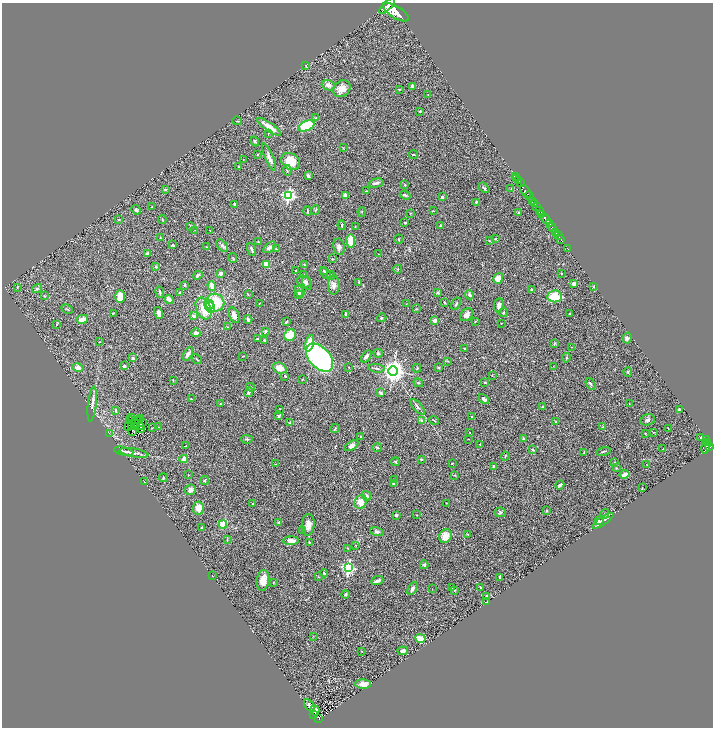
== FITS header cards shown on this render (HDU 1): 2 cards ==
NAXIS1  =                 1422
NAXIS2  =                 1451

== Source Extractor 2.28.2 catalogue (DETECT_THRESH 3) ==
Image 1422 x 1451 px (HDU 1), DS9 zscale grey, zoomed out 1/2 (1 PNG px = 2 x 2 image px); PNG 715 x 730 px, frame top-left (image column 2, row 1450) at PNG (2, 3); each listed source drawn as its Kron ellipse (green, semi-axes under 4 px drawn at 4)
Background 1.04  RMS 0.06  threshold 0.179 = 3 sigma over >= 5 px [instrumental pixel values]
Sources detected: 343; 23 cannot appear on this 1/2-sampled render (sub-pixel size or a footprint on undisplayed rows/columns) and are neither listed nor drawn; the other 320 listed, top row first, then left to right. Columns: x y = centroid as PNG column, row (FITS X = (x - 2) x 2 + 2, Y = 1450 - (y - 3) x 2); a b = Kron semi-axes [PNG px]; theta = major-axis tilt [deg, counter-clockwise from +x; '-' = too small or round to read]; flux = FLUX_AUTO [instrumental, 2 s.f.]
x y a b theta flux
387 6 10 4 46 6200
396 12 15 6 -32 14000
306 65 3 2 - 5.5
328 85 7 5 -21 55
413 86 4 3 - 26
342 89 9 7 41 99
399 89 3 2 - 5.2
428 94 2 2 - 3.4
420 111 4 3 - 10
316 118 3 3 - 9.3
237 121 5 2 - 5.9
306 126 8 5 23 490
269 127 14 3 -35 120
268 134 2 2 - 3.7
255 142 5 3 - 13
343 148 3 2 - 5.1
257 155 3 2 - 6.9
414 155 4 2 - 10
269 157 15 4 -67 64
243 159 2 2 - 3.5
290 161 10 8 -31 200
239 166 2 2 - 4.7
287 170 5 3 - 12
308 176 4 3 - 34
515 176 3 2 - 70
517 178 2 1 - 39
518 181 3 2 - 58
376 183 7 3 14 37
520 183 2 1 - 35
405 185 3 2 - 10
484 188 6 3 -39 15
165 189 2 2 - 29
511 189 3 2 - 8.2
366 191 2 2 - 4.6
526 191 7 2 -53 2200
288 195 4 4 - 2300
345 195 3 3 - 55
405 195 5 3 - 20
530 196 5 2 - 2200
442 197 3 2 - 17
476 202 4 3 - 14
533 202 2 2 - 480
235 204 3 2 - 17
534 204 3 2 - 400
152 206 2 2 - 7.3
537 206 3 2 - 790
136 210 5 3 - 17
315 210 5 4 - 15
540 210 3 1 - 560
307 211 4 2 - 9.7
433 211 3 2 - 7.3
362 212 5 2 - 7
518 212 2 2 - 8.1
410 213 3 2 - 6.6
541 214 4 3 - 2000
119 219 3 2 - 10
162 219 4 2 - 8.5
546 219 6 2 -54 3800
405 223 2 2 - 11
550 224 2 2 - 530
342 225 5 2 - 11
190 226 3 2 - 5.3
355 226 2 2 - 5.7
441 226 4 3 - 12
552 228 5 2 - 1800
195 230 2 1 - 2.6
210 231 3 2 - 5.7
556 232 4 1 - 310
558 236 2 1 - 340
160 238 3 2 - 6.6
495 238 3 2 - 11
399 239 4 2 - 7.7
561 239 3 1 - 130
351 241 7 4 -85 230
489 241 2 2 - 11
258 242 2 2 - 11
173 245 3 3 - 13
222 246 7 4 -51 25
206 247 2 2 - 5.5
270 247 7 4 42 29
339 247 8 5 -79 34
567 248 2 1 - 42
252 249 6 2 -68 29
276 249 2 2 - 5
147 254 4 4 - 29
378 254 2 2 - 3.6
233 258 5 2 - 7.3
332 259 3 2 - 8.4
266 264 4 3 - 110
304 265 3 2 - 11
156 266 3 3 - 16
398 269 4 2 - 9
296 271 2 2 - 7.8
324 271 3 3 - 11
221 273 3 3 - 42
326 273 6 3 -54 22
561 274 3 2 - 6.4
198 275 5 3 - 21
304 275 3 3 - 13
331 275 4 2 - 10
498 278 5 4 - 120
304 282 7 5 -20 36
359 282 3 3 - 8.9
307 283 7 3 -71 24
574 284 4 3 - 40
185 285 3 3 - 21
334 285 9 5 90 58
212 286 5 3 - 110
17 287 3 3 - 6
594 287 4 3 - 8.6
37 289 5 4 - 20
531 289 3 2 - 10
299 291 6 4 -51 46
160 292 6 2 -79 18
180 293 3 3 - 19
438 293 4 3 - 16
248 294 4 2 - 8.8
299 295 4 3 - 14
470 295 5 3 - 26
44 296 3 2 - 6.9
120 296 6 5 - 200
555 296 7 6 - 320
169 299 4 2 - 74
444 302 3 2 - 10
215 303 9 9 - 420
259 303 2 2 - 4.7
209 304 5 4 - 140
406 304 2 2 - 3.9
456 304 6 3 60 14
499 305 7 4 83 50
210 307 5 4 - 190
204 308 11 7 -68 220
67 309 6 2 -28 11
416 309 3 2 - 6.3
503 312 4 2 - 12
114 313 4 2 - 7.3
159 313 6 4 -73 34
570 313 2 2 - 5.3
345 314 4 2 - 18
234 315 8 5 -70 62
466 315 7 5 43 53
194 316 4 3 - 33
382 318 5 3 - 12
82 319 6 4 13 70
248 319 4 3 - 41
435 320 4 4 - 44
286 322 4 1 - 12
475 322 3 2 - 5.4
501 323 2 2 - 4.2
57 324 4 2 - 9.7
227 327 2 2 - 3.9
265 331 4 3 - 14
196 333 4 3 - 49
290 335 6 5 - 210
627 338 5 4 - 19
257 339 3 3 - 15
264 340 3 3 - 13
99 342 2 2 - 3.9
309 343 8 3 75 240
554 344 4 2 - 12
572 347 2 1 - 4.2
464 348 3 2 - 9.7
378 353 4 3 - 20
188 354 7 3 59 40
243 356 3 2 - 4.5
366 356 7 4 59 34
320 357 17 10 -47 3200
133 358 3 3 - 28
566 358 5 3 - 12
197 359 5 2 - 10
448 361 2 2 - 4.8
124 366 3 2 - 35
553 366 2 1 - 3.2
78 367 6 4 -14 51
349 367 2 2 - 4.4
438 367 3 2 - 9.6
280 368 7 5 -20 110
377 368 8 2 -8 16
417 368 4 3 - 9.8
393 371 4 4 - 9500
628 372 5 3 - 11
285 376 3 2 - 14
492 376 3 2 - 3.8
302 379 3 2 - 6.6
173 380 4 2 - 6.7
485 382 2 2 - 15
418 383 5 3 - 13
590 384 6 3 -54 17
251 387 4 3 - 15
249 392 5 3 - 21
381 393 4 3 - 27
191 399 4 2 - 7.5
484 399 6 3 -48 51
220 403 3 2 - 7
92 404 18 3 84 49
629 404 2 1 - 3.5
417 407 10 4 -47 27
543 407 3 2 - 11
280 409 2 2 - 3.8
679 409 2 2 - 19
116 411 2 2 - 40
279 416 3 2 - 19
131 417 2 1 - 5
472 417 2 2 - 4.9
141 419 2 1 - 7.1
129 420 2 2 - 0.12
138 420 2 1 - 4.1
434 420 5 2 - 10
648 420 7 5 16 36
422 421 4 3 - 40
142 422 3 1 - 11
290 422 3 2 - 8.8
556 422 3 2 - 18
134 423 2 1 - 5.7
128 426 2 1 - 4.9
131 426 2 1 - 3.9
136 426 3 1 - 5
141 426 2 1 - 2
153 427 3 2 - 4.5
159 427 3 2 - 5.9
602 427 3 2 - 8.4
335 428 5 3 - 15
668 428 3 2 - 5.1
141 429 2 1 - 3.4
132 432 2 1 - 2.1
470 432 2 1 - 6.2
654 432 3 2 - 3.9
109 433 3 2 - 6.3
645 433 3 2 - 9
361 436 3 2 - 8.6
701 438 3 1 - 8.9
247 439 5 3 - 14
468 439 3 2 - 5.2
523 439 3 2 - 14
706 440 3 2 - 280
708 442 3 2 - 340
480 444 3 2 - 5.6
185 446 3 2 - 7
351 446 7 4 31 35
710 446 4 3 - 890
377 447 5 2 - 18
706 447 7 3 75 810
532 449 2 2 - 33
663 449 2 1 - 3.3
124 451 10 3 -12 24
603 451 7 2 16 12
584 452 3 2 - 8.7
134 453 14 3 -10 43
505 456 4 2 - 10
184 459 4 3 - 71
421 459 3 3 - 9.7
395 462 4 2 - 13
614 462 3 3 - 7.2
452 463 2 1 - 7.5
276 464 2 2 - 3.5
646 464 2 1 - 4.7
493 466 3 3 - 21
617 468 4 3 - 8.4
624 474 5 3 - 51
188 475 2 1 - 5.1
455 475 3 2 - 5.9
163 478 4 3 - 10
205 480 4 3 - 16
394 480 3 2 - 8.9
144 481 2 1 - 3.3
394 484 4 3 - 40
560 485 5 2 - 28
642 488 2 1 - 4.9
190 490 5 5 - 39
366 496 5 4 - 33
360 502 7 6 - 130
446 503 2 1 - 3.5
253 504 3 2 - 7.2
198 508 6 5 - 110
547 511 2 2 - 9.3
500 512 5 4 - 19
605 514 5 3 - 13
396 515 2 2 - 33
417 515 3 2 - 6
599 521 4 4 - 18
603 521 12 4 35 56
279 522 3 3 - 14
223 524 4 4 - 140
308 525 11 6 83 88
201 527 2 2 - 17
302 530 3 2 - 5.3
377 532 7 4 -16 27
467 534 3 2 - 6.9
445 536 7 6 - 120
227 540 2 2 - 6.6
291 541 8 3 1 70
309 542 2 2 - 8.8
356 545 3 2 - 4.6
348 548 3 2 - 9.8
424 565 4 3 - 21
348 568 4 4 - 2100
324 573 4 2 - 9.8
212 576 3 1 - 4
318 577 3 2 - 4.9
500 577 3 2 - 29
263 580 10 6 82 120
377 581 6 3 22 43
273 582 3 2 - 6.2
480 587 2 2 - 9.6
451 588 2 2 - 6.7
412 589 7 3 62 34
432 589 2 2 - 5.2
454 590 3 3 - 8.1
345 594 4 3 - 13
486 596 2 2 - 14
487 602 3 2 - 5.6
313 636 3 2 - 3.9
421 638 5 3 - 170
361 651 3 2 - 5.2
403 651 5 3 - 35
363 684 8 4 -3 73
310 706 7 4 -51 51
315 710 5 4 - 100
314 715 4 2 - 140
319 718 3 2 - 55
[23 sub-pixel or undisplayed-footprint detections neither listed nor drawn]